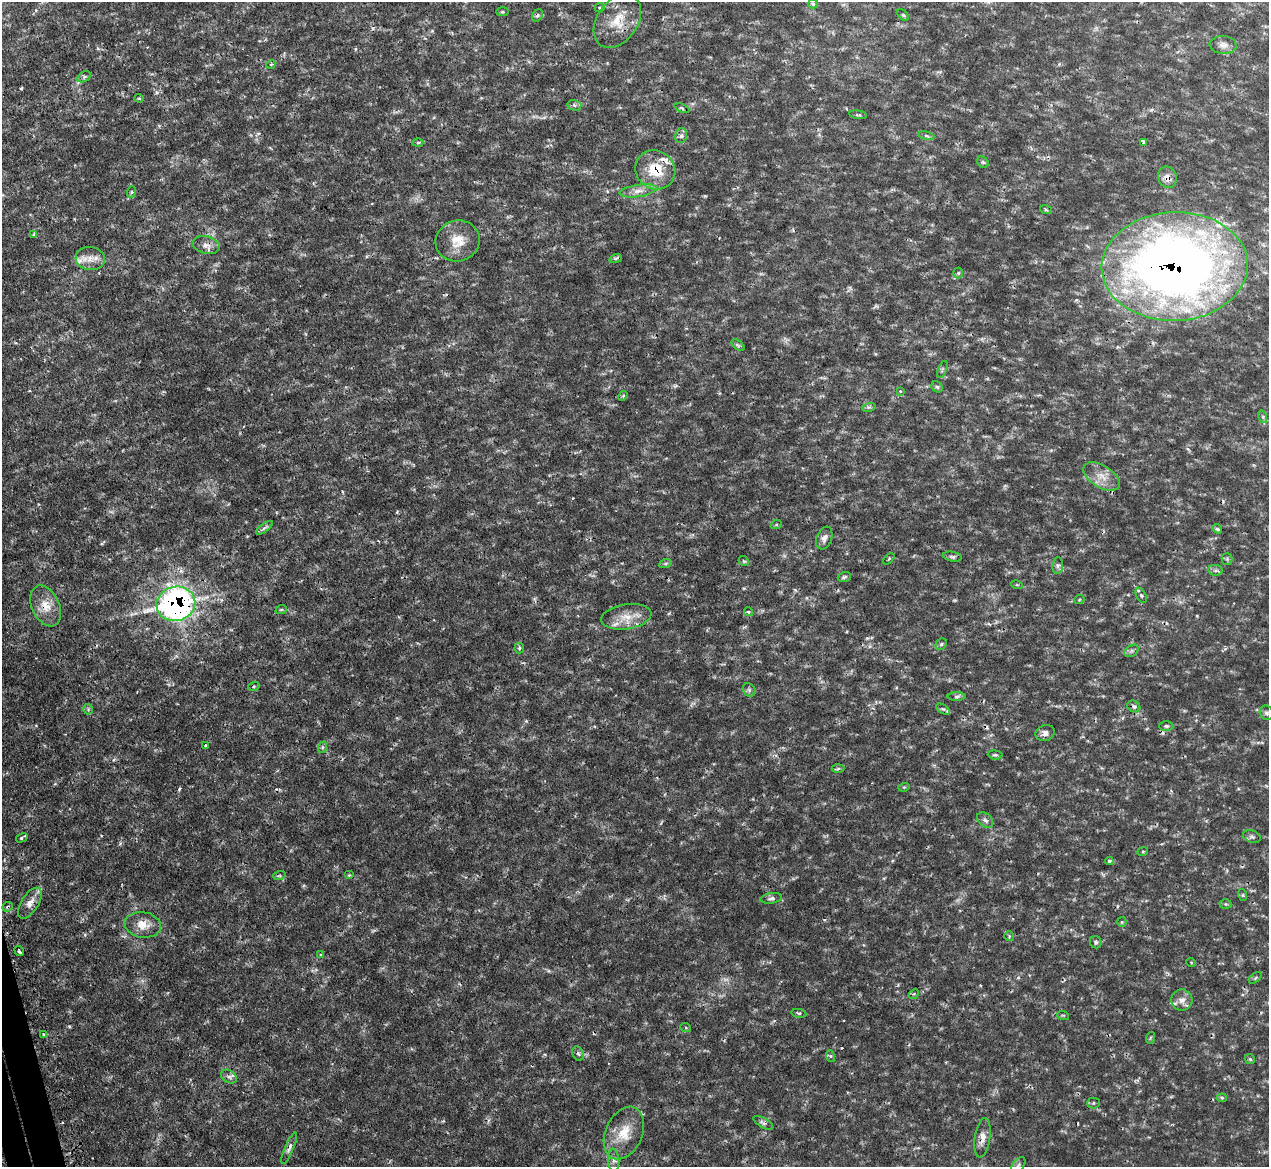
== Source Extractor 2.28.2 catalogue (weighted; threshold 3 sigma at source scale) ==
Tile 7 of 4 x 4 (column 3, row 2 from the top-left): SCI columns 2580-3846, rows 2503-3667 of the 5159 x 5128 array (HDU 1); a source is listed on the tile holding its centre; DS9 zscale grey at full resolution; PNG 1271 x 1169 px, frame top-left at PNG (2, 2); each listed source drawn as its Kron ellipse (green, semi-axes under 4 px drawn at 4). Shown black and unused: <1% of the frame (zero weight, under 2 of 3 exposures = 4% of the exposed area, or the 3 px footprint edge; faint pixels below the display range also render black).
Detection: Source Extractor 2.28.2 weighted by HDU 2 'WHT'; one run over the whole footprint, this tile lists its part. Background 0.0953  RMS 0.008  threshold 0.036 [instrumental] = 3 sigma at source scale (4.5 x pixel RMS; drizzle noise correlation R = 1.50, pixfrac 1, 0.05/0.05 arcsec/px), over >= 5 px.
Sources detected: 127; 1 too faint to see at this stretch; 7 cosmic-ray / hot-pixel residue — neither listed nor drawn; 5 inside a brighter listed object's ellipse — not listed separately; the other 114 listed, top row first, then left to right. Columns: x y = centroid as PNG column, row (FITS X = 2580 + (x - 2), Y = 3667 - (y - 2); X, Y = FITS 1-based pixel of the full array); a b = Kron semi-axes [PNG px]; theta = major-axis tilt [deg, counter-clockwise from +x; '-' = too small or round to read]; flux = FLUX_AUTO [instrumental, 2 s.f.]
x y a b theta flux
813 4 5 5 - 1.1
600 8 5 4 - 1.1
502 12 6 3 1 1
537 15 7 5 53 1.2
903 15 7 4 -44 1.2
617 21 29 20 55 20
1223 45 13 9 -4 4.8
271 64 4 4 - 2
84 77 7 5 30 1.7
139 98 4 4 - 0.91
574 105 7 5 -14 1.7
682 108 8 4 -23 1.4
858 115 9 3 -8 1.2
681 136 7 6 - 2.5
926 136 8 4 -9 1.4
1144 142 4 3 - 6.2
418 143 5 3 - 1.1
983 162 6 5 - 1.4
655 170 20 19 - 23
1167 177 11 9 -68 5.2
638 191 18 6 9 6.1
131 192 6 3 70 1
1046 210 6 3 -19 0.96
34 234 4 2 - 0.71
458 241 22 20 19 16
206 245 13 9 -13 4.9
90 258 14 11 -5 8.2
616 258 6 4 19 1.3
1175 266 73 54 2 810
958 273 5 5 - 1.1
738 345 7 4 -37 1.3
942 369 9 3 69 0.97
937 387 6 5 - 1.4
900 391 4 4 - 0.91
623 396 5 4 - 1.1
869 407 7 4 17 1.4
1263 417 6 4 -73 1.2
1102 476 20 11 -32 10
776 525 6 3 19 0.8
264 528 10 4 35 2.1
1217 529 5 4 - 1.3
824 538 12 7 69 3.9
952 557 9 5 -10 1.8
889 559 7 2 46 0.75
1227 559 5 5 - 1.3
744 561 5 4 - 1.1
665 564 6 4 19 1.4
1058 565 8 5 83 1.8
1215 570 7 5 -10 1.8
844 577 7 4 18 1.4
1017 585 6 3 -17 0.95
1141 595 8 4 -63 1.7
1079 600 5 3 - 0.8
176 604 19 17 15 260
46 606 21 13 -65 13
281 610 6 3 19 0.92
748 612 4 4 - 1.9
626 617 25 12 9 14
941 644 6 5 - 1.4
519 648 5 5 - 1.2
1131 651 8 5 35 1.9
254 686 6 3 19 0.95
749 690 7 6 - 1.7
957 696 9 4 1 1.9
1134 706 7 5 -28 2
88 709 5 5 - 1.2
943 709 7 4 -35 1.4
1266 713 7 6 - 2.2
1166 726 7 5 -1 1.9
1045 733 10 8 20 3.8
205 745 4 3 - 0.92
323 747 6 4 71 1.2
995 755 7 4 -7 1.3
838 769 6 4 3 1.2
904 787 6 3 17 0.9
985 820 9 6 -42 3
1252 836 9 6 -20 2
22 838 6 3 30 1.4
1143 851 5 3 - 0.77
1109 861 4 4 - 1.7
349 875 5 4 - 0.81
279 876 6 4 18 1.2
1243 895 6 3 -72 0.89
771 898 11 5 9 2.5
30 903 17 8 57 6.6
1226 904 6 5 - 1.4
8 907 5 4 - 1.4
1122 922 5 4 - 1
143 925 18 12 -9 11
1009 936 5 5 - 0.95
1096 942 6 5 - 1.7
19 951 5 3 - 2.4
321 955 4 3 - 1.2
1191 962 5 3 - 0.66
1255 978 7 4 36 1.1
914 994 5 4 - 1.2
1182 1000 10 10 - 5.7
799 1013 7 3 -8 1.3
1063 1015 6 3 -18 0.85
686 1028 5 3 - 0.85
43 1034 4 3 - 1.5
1150 1038 6 4 72 1
578 1054 7 5 -66 1.6
830 1056 6 4 -70 1.1
1250 1059 5 4 - 1.2
229 1077 9 6 -30 2.6
1222 1098 5 4 - 0.97
1094 1103 6 5 - 1.3
763 1123 11 5 -30 2.3
624 1133 27 18 66 20
982 1138 20 7 81 6.4
289 1148 17 4 67 3.1
614 1160 11 5 -84 3.4
1018 1165 9 5 49 1.9
Overlapping masked pixels (flux is a lower limit): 9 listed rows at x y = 655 170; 1167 177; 206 245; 1175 266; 176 604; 46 606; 8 907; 982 1138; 289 1148
Isophote crosses this tile's border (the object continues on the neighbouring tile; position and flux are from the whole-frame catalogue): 1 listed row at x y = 1175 266
Unlisted compact peaks at least as high as the median listed source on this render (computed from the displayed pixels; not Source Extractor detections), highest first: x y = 69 1026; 795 590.